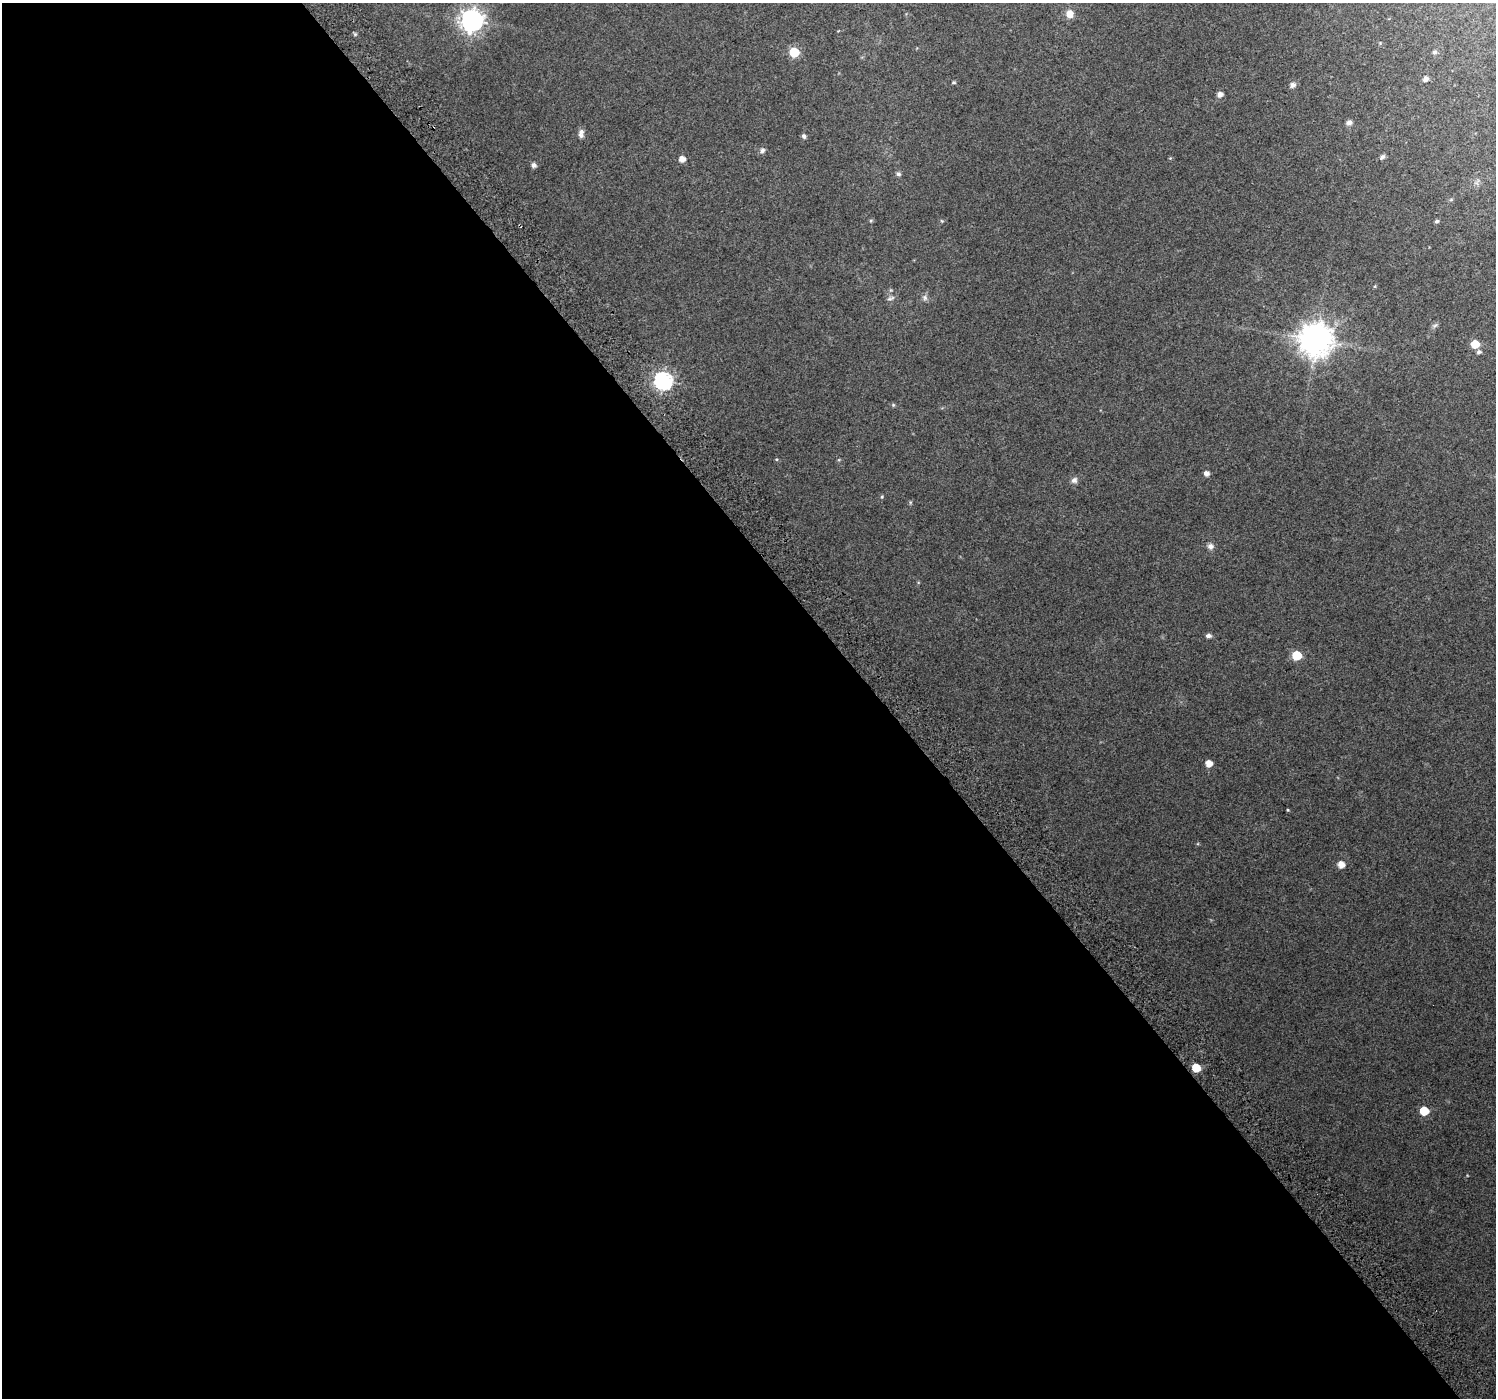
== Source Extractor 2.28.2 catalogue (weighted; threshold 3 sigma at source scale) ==
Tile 9 of 4 x 4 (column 1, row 3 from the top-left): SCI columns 39-1532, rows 1620-3015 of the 6047 x 5969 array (HDU 1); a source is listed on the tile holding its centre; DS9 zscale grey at full resolution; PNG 1498 x 1400 px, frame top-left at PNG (2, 3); no overlay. Shown black and unused: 59% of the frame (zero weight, under 2 of 3 exposures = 2% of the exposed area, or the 3 px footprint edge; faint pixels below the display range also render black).
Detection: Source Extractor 2.28.2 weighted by HDU 2 'WHT'; one run over the whole footprint, this tile lists its part. Background 0.0471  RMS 0.011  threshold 0.0492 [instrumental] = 3 sigma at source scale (4.5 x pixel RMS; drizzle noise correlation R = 1.50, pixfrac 1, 0.0396/0.0396 arcsec/px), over >= 5 px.
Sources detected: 44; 1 inside a brighter listed object's ellipse — not listed separately; the other 43 listed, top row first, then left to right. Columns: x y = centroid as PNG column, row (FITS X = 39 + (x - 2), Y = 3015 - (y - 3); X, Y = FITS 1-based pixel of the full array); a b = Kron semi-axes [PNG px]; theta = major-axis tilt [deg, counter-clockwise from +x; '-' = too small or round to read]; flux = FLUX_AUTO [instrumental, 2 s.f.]
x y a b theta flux
1069 14 9 8 - 10
472 20 8 8 - 740
355 34 5 5 - 1.6
794 52 6 6 - 51
1434 52 6 6 - 2.3
1426 79 7 6 - 4.1
954 82 4 4 - 1.5
1292 85 6 5 - 5.4
1220 94 5 5 - 6.8
1349 123 6 6 - 4.1
581 135 9 7 -64 3.8
804 136 5 5 - 3.2
762 150 7 6 - 3
1382 157 8 5 49 2.6
1170 158 4 4 - 0.99
682 159 5 5 - 7.4
533 165 6 5 - 3.4
898 174 6 6 - 2.4
1451 199 6 4 20 1.2
871 221 5 5 - 1.3
942 221 5 4 - 1
1436 221 5 4 - 2.1
1375 286 5 3 - 1
890 298 11 6 20 3.2
925 298 9 7 -60 3.2
1435 325 9 5 44 2.6
1316 340 10 10 - 2100
1475 344 5 5 - 26
1479 352 5 5 - 2.7
663 381 7 7 - 350
893 405 5 5 - 1.3
776 459 4 4 - 1.1
1206 473 5 5 - 5.2
1074 480 7 7 - 4.3
882 497 5 4 - 1.3
1210 546 8 7 - 4.4
1208 636 6 5 - 3.9
1297 655 6 6 - 49
1209 763 5 5 - 11
1288 810 3 3 - 0.96
1341 864 6 5 - 11
1196 1068 6 5 - 31
1424 1111 6 5 - 35